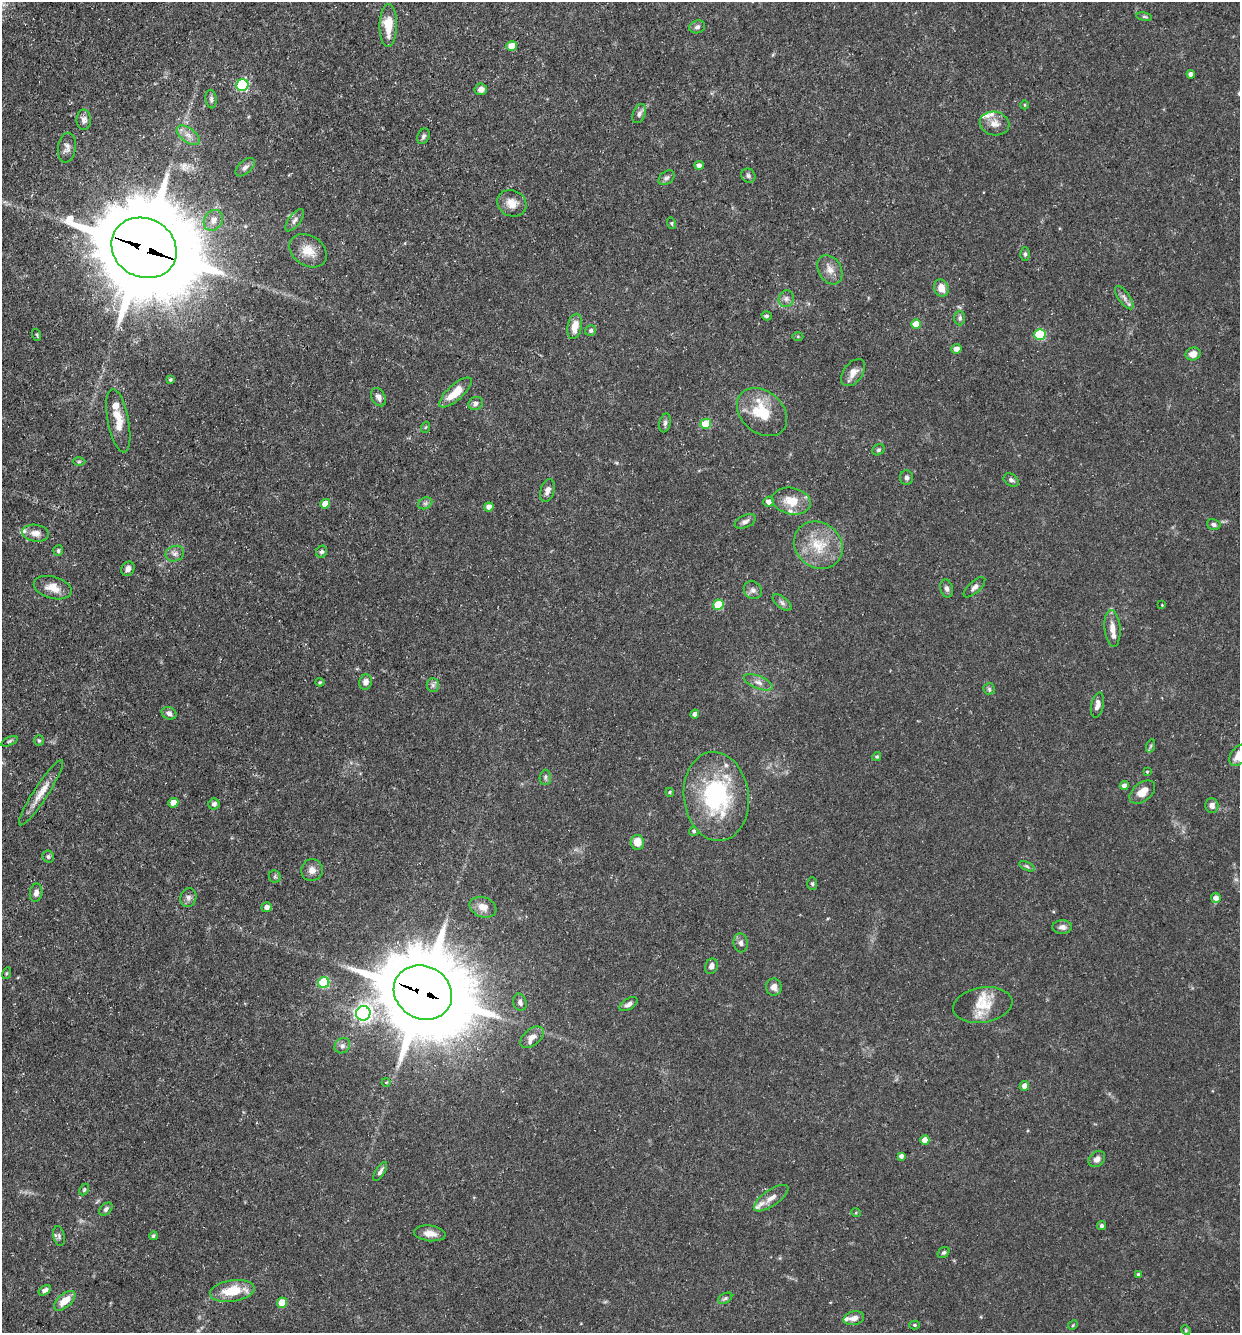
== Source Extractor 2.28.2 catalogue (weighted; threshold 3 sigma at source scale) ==
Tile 11 of 4 x 4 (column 3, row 3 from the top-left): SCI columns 2736-3973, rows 1332-2662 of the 5340 x 5325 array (HDU 1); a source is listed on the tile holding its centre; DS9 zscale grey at full resolution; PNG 1242 x 1335 px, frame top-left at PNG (2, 2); each listed source drawn as its Kron ellipse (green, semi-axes under 4 px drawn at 4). Shown black and unused: <1% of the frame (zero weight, under 3 of 5 exposures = <1% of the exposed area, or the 3 px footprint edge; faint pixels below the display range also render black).
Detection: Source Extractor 2.28.2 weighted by HDU 2 'WHT'; one run over the whole footprint, this tile lists its part. Background 0.0954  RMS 0.0044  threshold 0.0199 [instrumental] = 3 sigma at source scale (4.5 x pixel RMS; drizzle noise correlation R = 1.50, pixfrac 1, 0.05/0.05 arcsec/px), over >= 5 px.
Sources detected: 159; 1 inside a brighter object's white glare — neither listed nor drawn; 9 inside a brighter listed object's ellipse — not listed separately; the other 149 listed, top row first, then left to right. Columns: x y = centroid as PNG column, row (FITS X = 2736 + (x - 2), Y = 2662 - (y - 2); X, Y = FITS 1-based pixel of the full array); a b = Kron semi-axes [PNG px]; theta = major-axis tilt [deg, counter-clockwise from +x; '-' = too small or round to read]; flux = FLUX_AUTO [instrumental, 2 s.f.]
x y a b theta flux
1144 17 8 4 -9 0.73
388 25 21 9 89 10
697 27 8 6 18 1.5
512 46 5 4 - 6.3
1191 74 4 4 - 2.3
242 85 6 6 - 55
481 89 6 6 - 2
211 99 9 5 -84 1.3
1025 105 4 3 - 0.38
639 114 10 6 68 1.6
84 120 10 7 -89 2.2
994 124 15 11 -12 4.7
188 135 13 7 -37 3.2
423 136 8 5 68 1.2
67 148 15 9 80 2.4
699 165 5 4 - 1.8
245 167 12 6 42 1.8
748 176 7 6 - 1.2
667 178 9 6 38 1.2
512 203 15 13 -28 5.4
213 220 11 9 54 3.2
295 220 13 6 53 1.9
671 223 6 4 -74 0.62
144 248 34 29 -29 7900
308 251 20 15 -34 7.4
1025 254 6 5 - 0.82
830 270 16 11 -59 4.1
941 288 9 7 -71 4.4
1124 298 13 6 -54 2.1
786 299 8 7 - 1.8
767 316 5 4 - 0.87
960 318 7 5 90 1.1
916 324 5 4 - 8
575 326 13 7 77 5.8
591 331 5 5 - 1.2
37 335 6 3 -72 0.54
1040 335 5 5 - 31
798 336 5 3 - 0.49
956 349 5 5 - 2.6
1193 354 7 6 - 4
853 373 15 9 52 3.7
170 380 4 4 - 0.64
455 392 21 7 41 9.2
378 397 10 6 -61 2.2
476 403 7 6 - 1.4
762 412 28 21 -41 17
118 421 32 10 -79 8.2
665 423 9 5 75 1.2
706 424 5 5 - 17
426 427 5 3 - 0.43
878 450 6 5 - 0.83
79 462 6 4 1 0.66
906 478 7 6 - 1.3
1011 480 8 5 -34 1.3
547 490 12 7 73 2.4
792 501 19 13 -12 9.2
768 502 5 5 - 2.1
425 503 7 5 29 1
325 504 5 4 - 5.4
489 507 5 4 - 3.3
745 521 11 6 24 1.6
1214 524 7 5 -14 1.2
36 533 13 8 -9 3.6
818 545 25 22 -38 15
58 551 5 5 - 0.82
322 552 6 5 - 1.1
175 554 9 7 20 2
128 569 7 6 - 2
974 587 13 5 42 1.8
53 588 19 11 -16 5.6
947 588 9 6 -76 1.5
753 590 9 8 - 2
782 603 11 5 -38 1.6
718 605 5 5 - 18
1162 605 3 2 - 0.32
1112 628 18 8 -85 4
320 682 4 4 - 0.52
366 682 8 6 65 2.6
758 682 15 6 -22 2.8
433 685 6 6 - 1.3
989 689 6 5 - 0.92
1097 705 13 6 78 2.7
169 713 8 6 -27 1.8
695 714 4 4 - 1.9
9 741 9 4 24 0.78
39 741 5 5 - 0.7
1150 746 7 4 70 0.77
1239 755 12 8 53 5.3
877 756 4 4 - 0.69
1147 772 4 3 - 0.38
545 777 8 5 88 1
1124 786 4 4 - 2.3
670 792 4 4 - 0.54
1142 792 15 9 39 5.1
41 793 39 7 57 6.6
716 796 45 32 -83 53
173 803 5 4 - 4.8
214 804 5 5 - 1.5
1212 805 7 6 - 2
694 831 4 4 - 0.7
637 842 7 6 - 6.2
48 857 6 6 - 0.96
1027 866 8 4 -24 0.95
312 870 11 10 - 3.2
275 876 6 5 - 0.86
812 884 6 5 - 0.78
36 893 9 6 80 2
188 898 9 8 - 1.8
1216 898 5 5 - 2.8
267 907 5 5 - 2.1
483 907 14 10 -20 4.6
1062 927 9 7 0 2
741 943 9 7 -84 1.9
711 966 8 6 67 2
6 973 6 4 71 0.56
324 983 6 5 - 33
774 987 8 8 - 2.6
423 992 30 26 -30 5900
520 1002 9 6 -76 1.6
629 1004 10 5 33 1.8
983 1005 30 17 9 12
363 1013 7 7 - 160
532 1037 13 8 40 3.3
342 1046 8 7 - 1.6
386 1082 4 3 - 0.36
1024 1086 5 4 - 3.1
925 1140 5 4 - 5
901 1156 4 4 - 1.5
1097 1159 9 7 43 2.6
380 1171 11 4 59 1.5
84 1189 6 4 63 0.68
771 1198 20 8 35 4.7
106 1209 7 5 44 1.3
856 1213 5 3 - 0.41
1102 1226 4 4 - 1.1
430 1233 15 8 -6 3.9
59 1236 10 5 -76 1.3
153 1236 4 4 - 0.74
944 1252 6 5 - 0.84
1139 1275 4 4 - 1.4
45 1290 7 4 34 1.6
232 1291 22 10 9 13
725 1298 8 5 30 0.9
65 1301 13 6 41 6.2
282 1303 5 5 - 9.5
854 1318 10 7 12 2.5
914 1325 5 4 - 0.59
1073 1325 5 4 - 0.52
1186 1330 5 4 - 0.55
Overlapping masked pixels (flux is a lower limit): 2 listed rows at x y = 144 248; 423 992
Isophote crosses this tile's border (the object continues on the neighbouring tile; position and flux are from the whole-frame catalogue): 2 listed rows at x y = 388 25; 1239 755